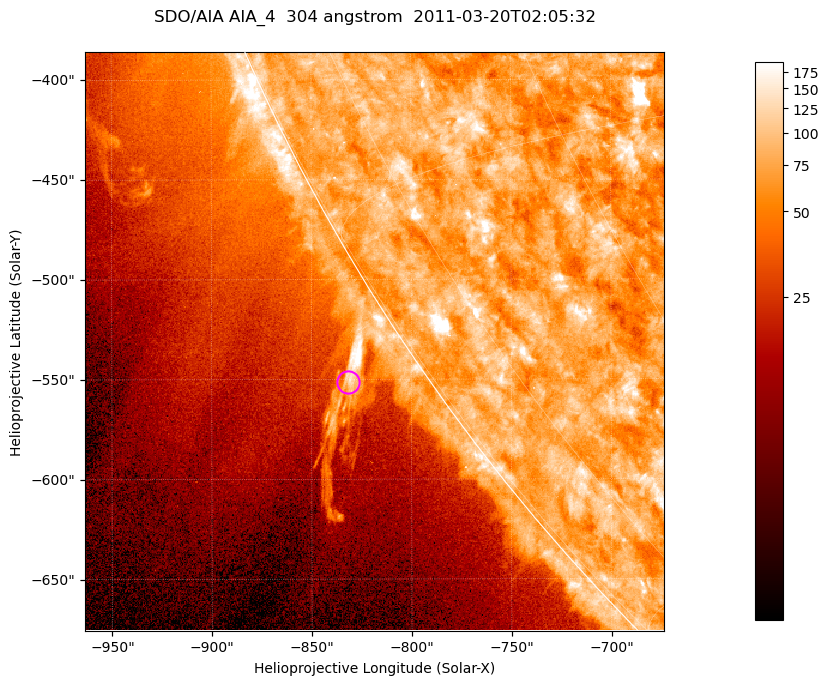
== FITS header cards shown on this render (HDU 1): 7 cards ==
TELESCOP= 'SDO/AIA '           / For AIA: SDO/AIA
INSTRUME= 'AIA_4   '           / For AIA: AIA_ATA1, AIA_ATA2, AIA_ATA3 or AIA_AT
WAVELNTH=                  304 / [angstrom] Wavelength
WAVEUNIT= 'angstrom'           / Wavelength unit: angstrom
DATE-OBS= '2011-03-20T02:05:32.127' / [ISO] Date when observation started; ISO 8
CTYPE1  = 'HPLN-TAN'           / CTYPE1; Typically HPLN
CTYPE2  = 'HPLT-TAN'           / CTYPE2; Typically HPLT

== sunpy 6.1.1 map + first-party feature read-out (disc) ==
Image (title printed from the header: SDO/AIA AIA_4  304 angstrom  2011-03-20T02:05:32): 483 x 483 px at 0.6 arcsec/px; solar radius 964 arcsec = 1606 px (partial field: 1.2% of the solar disc is inside the frame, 43% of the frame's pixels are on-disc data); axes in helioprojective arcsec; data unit not stated in the header (colour bar unlabelled)
Orientation: roll -0.132 deg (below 1 deg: not rotated)
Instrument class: DISC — disc imager (sunpy class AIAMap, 304 A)
Bright regions (active regions / flare kernels): reference = the on-disc median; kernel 5 px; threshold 5 sigma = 99.3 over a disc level ~75.7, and >= 1.15x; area >= 233 px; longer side >= 6 px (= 3.6 arcsec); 0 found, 0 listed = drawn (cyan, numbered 1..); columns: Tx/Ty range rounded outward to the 2 arcsec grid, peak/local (2 s.f.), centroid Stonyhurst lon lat
Off-limb structures (1.02-1.3 R_sun): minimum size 116 px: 6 found; the strongest spans PA ~120..125 deg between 1.02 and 1.06 R_sun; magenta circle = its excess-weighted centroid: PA ~125 deg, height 1.04 R_sun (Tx ~-832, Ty ~-552 arcsec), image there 3.7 x the reference